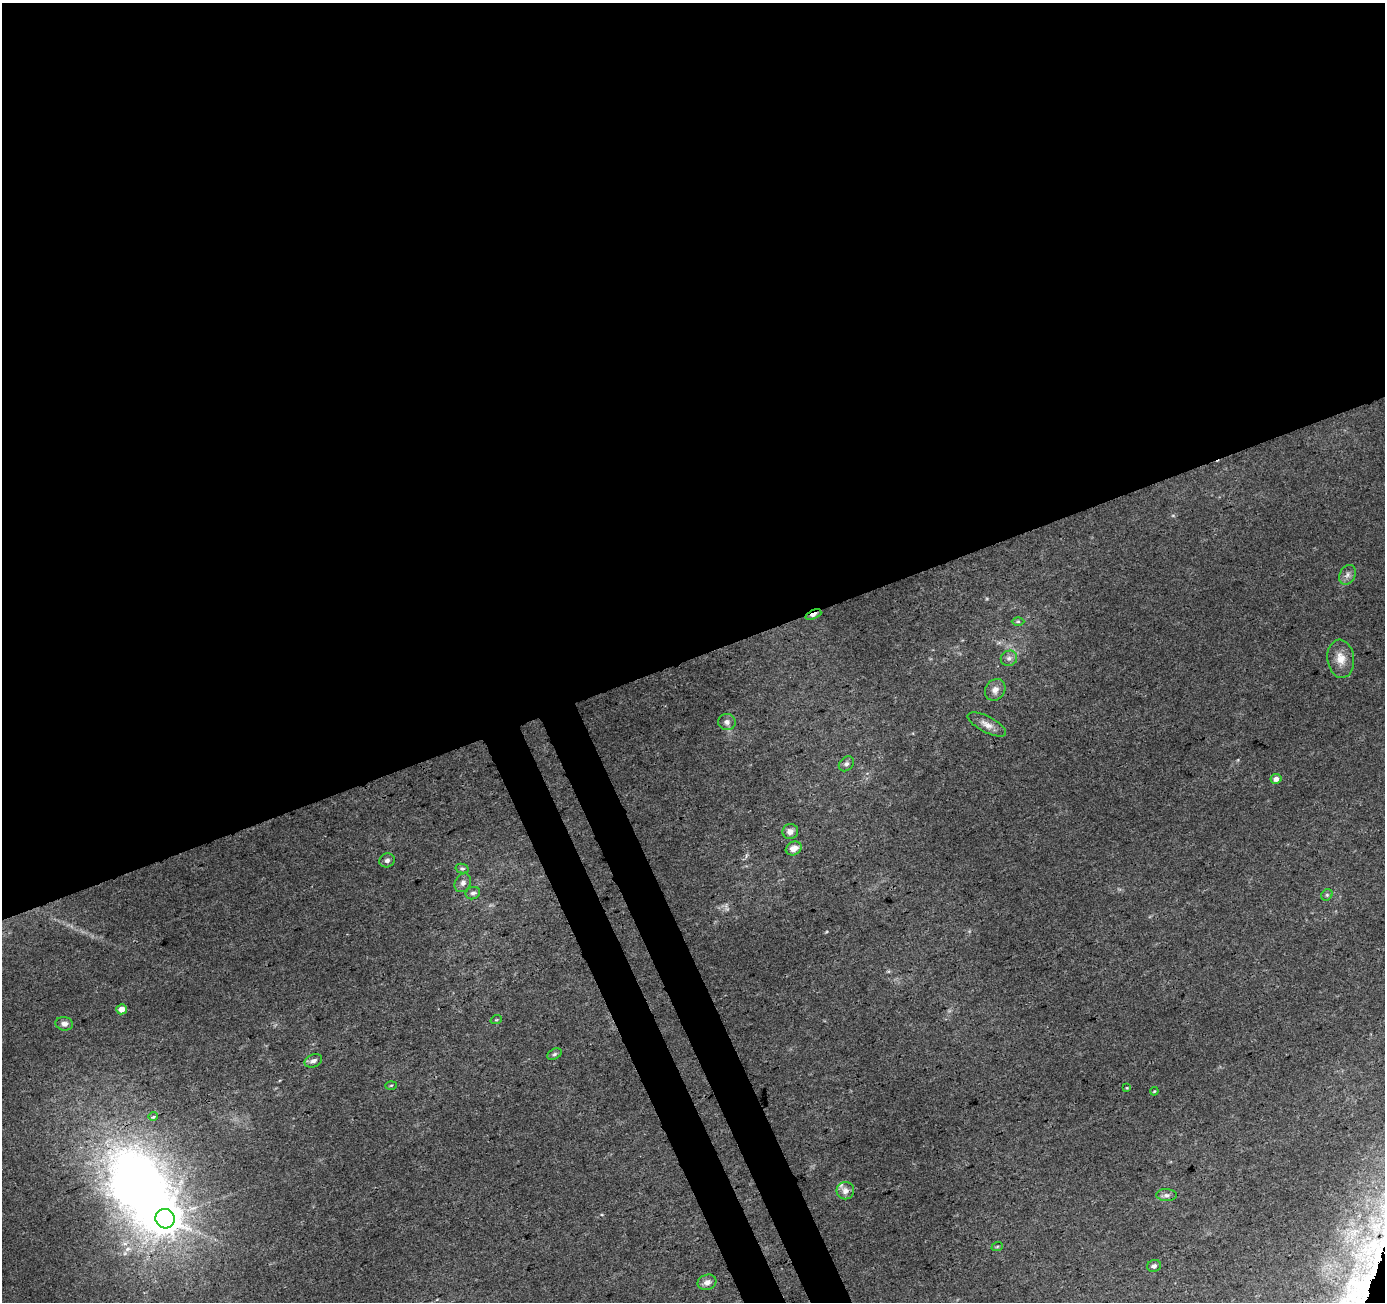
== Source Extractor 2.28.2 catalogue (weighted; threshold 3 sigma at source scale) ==
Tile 2 of 4 x 4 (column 2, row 1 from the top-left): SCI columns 1439-2821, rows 4005-5304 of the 5646 x 5464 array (HDU 1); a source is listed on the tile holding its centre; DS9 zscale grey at full resolution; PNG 1387 x 1304 px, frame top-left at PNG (2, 3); each listed source drawn as its Kron ellipse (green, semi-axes under 4 px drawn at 4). Shown black and unused: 53% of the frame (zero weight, under 3 of 4 exposures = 5% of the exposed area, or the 3 px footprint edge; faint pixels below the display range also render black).
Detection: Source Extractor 2.28.2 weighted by HDU 2 'WHT'; one run over the whole footprint, this tile lists its part. Background 0.0269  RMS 0.0036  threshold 0.0163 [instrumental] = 3 sigma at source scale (4.5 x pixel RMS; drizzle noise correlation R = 1.50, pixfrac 1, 0.0396/0.0396 arcsec/px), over >= 5 px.
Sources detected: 33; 1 inside a brighter object's white glare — neither listed nor drawn; the other 32 listed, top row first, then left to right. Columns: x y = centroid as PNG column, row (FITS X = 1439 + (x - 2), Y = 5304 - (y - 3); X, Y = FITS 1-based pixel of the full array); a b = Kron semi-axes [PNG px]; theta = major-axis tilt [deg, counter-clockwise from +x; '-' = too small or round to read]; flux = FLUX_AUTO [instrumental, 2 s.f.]
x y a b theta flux
1348 575 10 7 63 1.7
813 614 8 4 23 1.8
1018 621 6 4 0 0.51
1009 658 8 7 - 1.4
1341 659 19 13 -83 5
995 690 11 9 55 2.5
727 722 8 8 - 1.6
987 724 21 8 -28 3
846 764 8 6 44 1.1
1276 779 5 5 - 1.9
790 831 8 7 - 2.2
794 848 8 6 27 3.1
387 860 8 7 - 1.2
462 869 6 5 - 0.69
463 883 10 8 60 1.8
473 893 7 6 - 1.2
1327 895 6 5 - 0.61
122 1009 5 5 - 3
496 1020 6 3 18 0.38
64 1024 9 6 -10 1.7
554 1054 8 5 27 0.75
313 1061 9 6 24 1.5
391 1085 5 3 - 0.39
1127 1088 4 3 - 0.33
1154 1091 4 3 - 0.34
153 1116 5 4 - 0.6
845 1191 9 8 - 2.5
1167 1195 10 6 -1 1.4
165 1219 10 9 - 640
997 1247 6 3 20 0.38
1154 1266 7 6 - 1.3
707 1282 9 7 20 2.1
Overlapping masked pixels (flux is a lower limit): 1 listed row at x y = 813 614